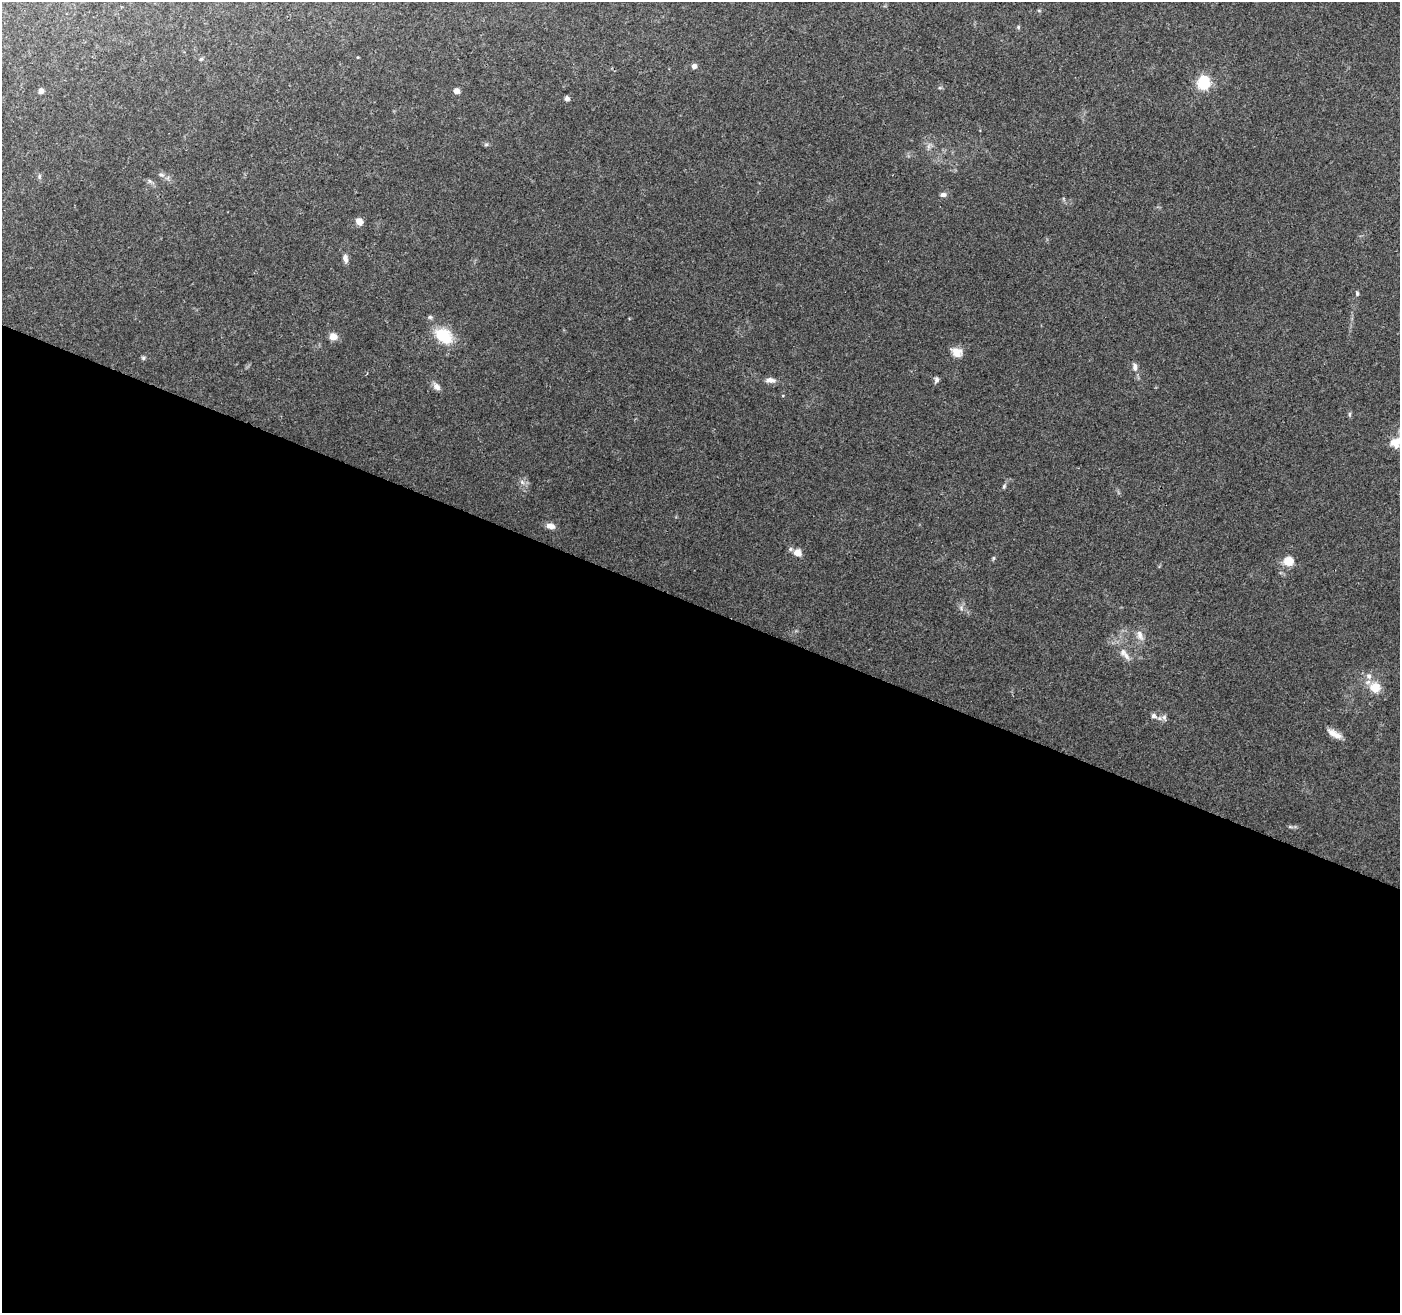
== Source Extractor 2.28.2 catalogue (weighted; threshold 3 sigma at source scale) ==
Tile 14 of 4 x 4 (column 2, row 4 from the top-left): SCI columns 1399-2796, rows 204-1514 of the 5593 x 5716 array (HDU 1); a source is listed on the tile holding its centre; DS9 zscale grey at full resolution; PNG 1402 x 1315 px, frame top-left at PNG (2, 2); no overlay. Shown black and unused: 54% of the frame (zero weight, under 2 of 3 exposures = <1% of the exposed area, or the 3 px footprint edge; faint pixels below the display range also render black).
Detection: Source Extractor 2.28.2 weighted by HDU 2 'WHT'; one run over the whole footprint, this tile lists its part. Background 0.0686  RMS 0.0068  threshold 0.0304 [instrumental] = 3 sigma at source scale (4.5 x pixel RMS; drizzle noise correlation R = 1.50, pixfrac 1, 0.0396/0.0396 arcsec/px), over >= 5 px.
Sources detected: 42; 2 inside a brighter listed object's ellipse — not listed separately; the other 40 listed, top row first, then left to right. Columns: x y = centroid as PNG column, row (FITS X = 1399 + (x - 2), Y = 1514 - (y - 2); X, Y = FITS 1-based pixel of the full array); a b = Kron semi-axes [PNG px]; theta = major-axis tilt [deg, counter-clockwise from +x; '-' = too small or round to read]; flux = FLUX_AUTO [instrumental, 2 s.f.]
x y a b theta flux
1018 27 5 5 - 1
201 59 6 4 42 0.91
694 66 5 5 - 3.3
1203 83 6 6 - 93
41 91 6 5 - 2.7
456 91 5 5 - 4.7
567 98 5 5 - 2.6
486 145 6 4 1 1.1
929 146 7 4 71 1.8
161 175 8 6 -16 1.9
39 176 8 4 82 1.2
943 195 8 6 6 2.4
359 221 8 6 -50 5.1
345 258 11 6 -79 3.1
1357 293 6 4 90 1.2
430 317 5 5 - 1.3
443 335 22 16 -34 23
333 337 9 8 - 5.4
956 352 13 11 -23 7.2
143 358 6 5 - 1.1
1135 367 12 6 -83 3.2
936 379 7 5 77 1.9
770 380 13 6 -8 3.8
437 387 10 7 -47 3.7
1349 414 6 4 89 1
1396 443 26 15 55 11
522 482 8 5 -45 2
1004 486 7 5 64 1.2
550 526 9 6 -13 4.6
798 552 8 7 - 7
994 558 6 4 89 0.89
1288 561 12 11 - 8.2
961 608 8 6 -88 2.2
1140 635 17 8 -71 4.9
1123 652 11 9 -36 4
1375 687 15 14 - 10
1154 716 7 7 - 2.2
1164 717 8 6 89 2.2
1334 734 19 7 -30 6.3
1290 827 6 4 18 0.96
Isophote crosses this tile's border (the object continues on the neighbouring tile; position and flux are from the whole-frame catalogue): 1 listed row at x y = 1396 443